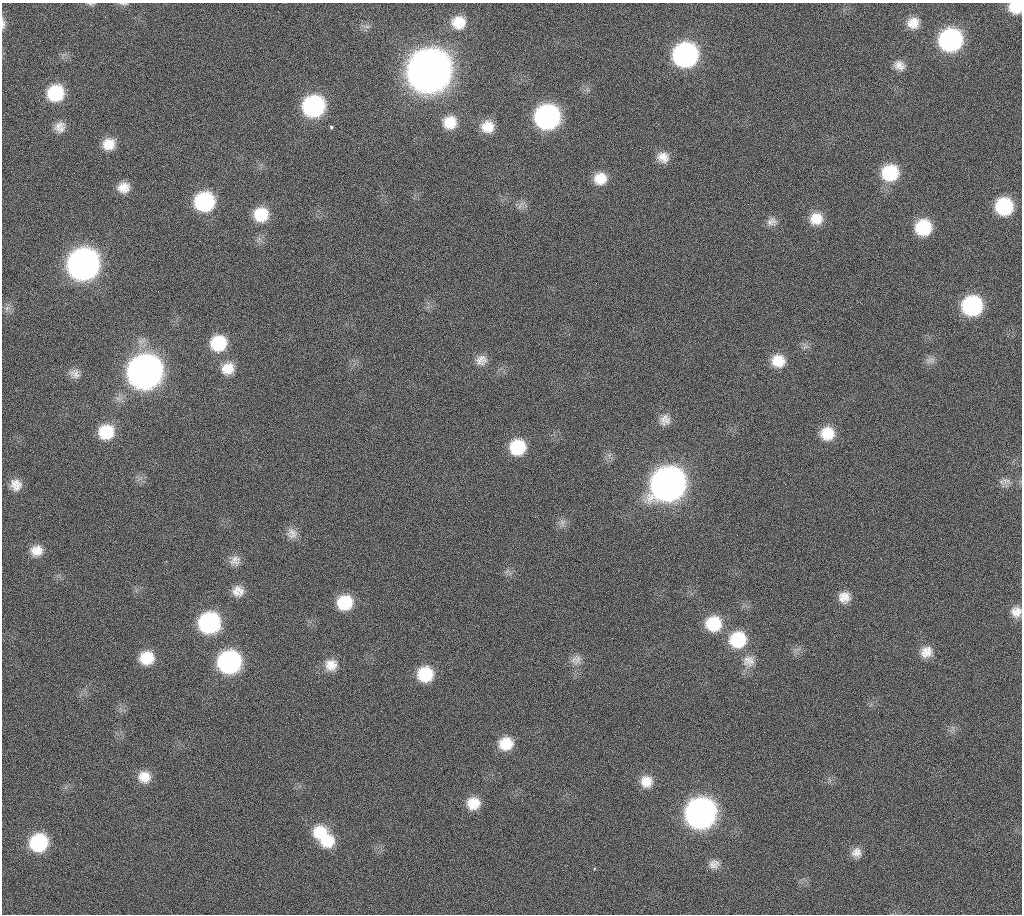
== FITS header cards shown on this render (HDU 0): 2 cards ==
NAXIS1  =                 1020 / length of data axis 1
NAXIS2  =                 912  / length of data axis 2

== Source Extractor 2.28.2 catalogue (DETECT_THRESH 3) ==
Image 1020 x 912 px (HDU 0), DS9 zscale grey, 1 PNG px = 1 image px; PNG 1024 x 916 px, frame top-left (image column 1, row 912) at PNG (2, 3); no overlay
Background 269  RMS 17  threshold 51.2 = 3 sigma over >= 5 px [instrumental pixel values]
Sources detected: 79; all 79 listed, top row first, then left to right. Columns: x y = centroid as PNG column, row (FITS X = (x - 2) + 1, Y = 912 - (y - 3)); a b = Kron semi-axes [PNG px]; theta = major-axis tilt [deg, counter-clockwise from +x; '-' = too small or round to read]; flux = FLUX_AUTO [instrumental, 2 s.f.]
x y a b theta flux
90 4 8 4 -8 2.1e+03
124 4 13 3 -2 2.4e+03
1015 7 12 11 - 2.6e+04
459 22 17 16 - 2.5e+04
913 23 14 13 - 1.5e+04
3 24 16 5 -87 4.5e+03
91 25 2 2 - 1.7e+03
367 27 7 4 -1 2.9e+03
951 40 16 15 - 2.5e+05
685 55 16 15 - 3.5e+05
899 65 14 12 -28 1.0e+04
429 71 19 18 - 4.7e+06
56 93 16 15 - 6.0e+04
314 106 16 15 - 2.0e+05
547 117 16 15 - 3.5e+05
450 122 16 15 - 2.3e+04
58 126 18 11 47 1.1e+04
331 127 5 4 - 1.9e+03
487 127 14 13 - 1.9e+04
109 144 15 14 - 1.9e+04
663 157 14 12 -17 1.3e+04
890 173 17 16 - 6.0e+04
600 179 14 13 - 2.0e+04
124 187 14 12 13 1.5e+04
205 202 16 15 - 1.3e+05
520 205 14 4 59 3.4e+03
1004 206 15 15 - 7.7e+04
261 214 16 15 - 3.8e+04
816 219 16 15 - 2.2e+04
772 221 14 11 16 8.3e+03
923 227 15 14 - 5.4e+04
83 264 17 16 - 1.1e+06
972 306 15 15 - 1.4e+05
7 308 8 5 45 3.7e+03
218 343 16 15 - 5.1e+04
481 360 15 13 29 1.1e+04
930 360 15 6 3 5.7e+03
778 361 16 15 - 2.4e+04
228 368 16 14 37 1.9e+04
145 372 18 17 - 1.6e+06
75 374 14 12 -27 8.5e+03
665 420 15 14 - 1.1e+04
106 432 16 14 18 4.0e+04
827 433 16 16 - 2.7e+04
517 447 15 15 - 4.8e+04
1005 480 12 7 -81 5.5e+03
668 484 18 17 - 1.5e+06
16 485 15 14 - 1.4e+04
562 523 12 6 -75 5.1e+03
292 533 15 13 -60 1.0e+04
36 551 15 13 24 1.6e+04
235 560 15 12 47 9.2e+03
166 561 2 2 - 7.2e+02
238 591 14 13 - 1.3e+04
844 597 14 14 - 1.4e+04
345 603 15 14 - 4.4e+04
1018 611 16 9 -74 8.4e+03
1015 612 18 9 -67 9.8e+03
209 623 16 15 - 1.8e+05
713 624 17 16 - 4.5e+04
738 640 18 17 - 5.6e+04
926 652 16 14 44 1.4e+04
147 658 15 13 12 3.0e+04
576 659 16 11 35 9.1e+03
749 661 17 16 - 1.5e+04
229 662 16 15 - 2.6e+05
331 665 16 15 - 1.6e+04
425 674 15 14 - 4.4e+04
506 744 15 14 - 2.7e+04
144 777 15 14 - 1.8e+04
646 781 14 14 - 1.7e+04
473 803 14 13 - 2.1e+04
701 813 17 16 - 9.0e+05
320 832 19 17 -2 3.5e+04
327 840 18 16 19 3.2e+04
39 842 16 15 - 8.7e+04
856 852 12 11 - 9.5e+03
714 864 14 12 0 9.2e+03
594 869 4 4 - 1.2e+03
At the frame edge (FLAGS 8, measured only in part): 4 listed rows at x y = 90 4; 124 4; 1015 7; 3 24